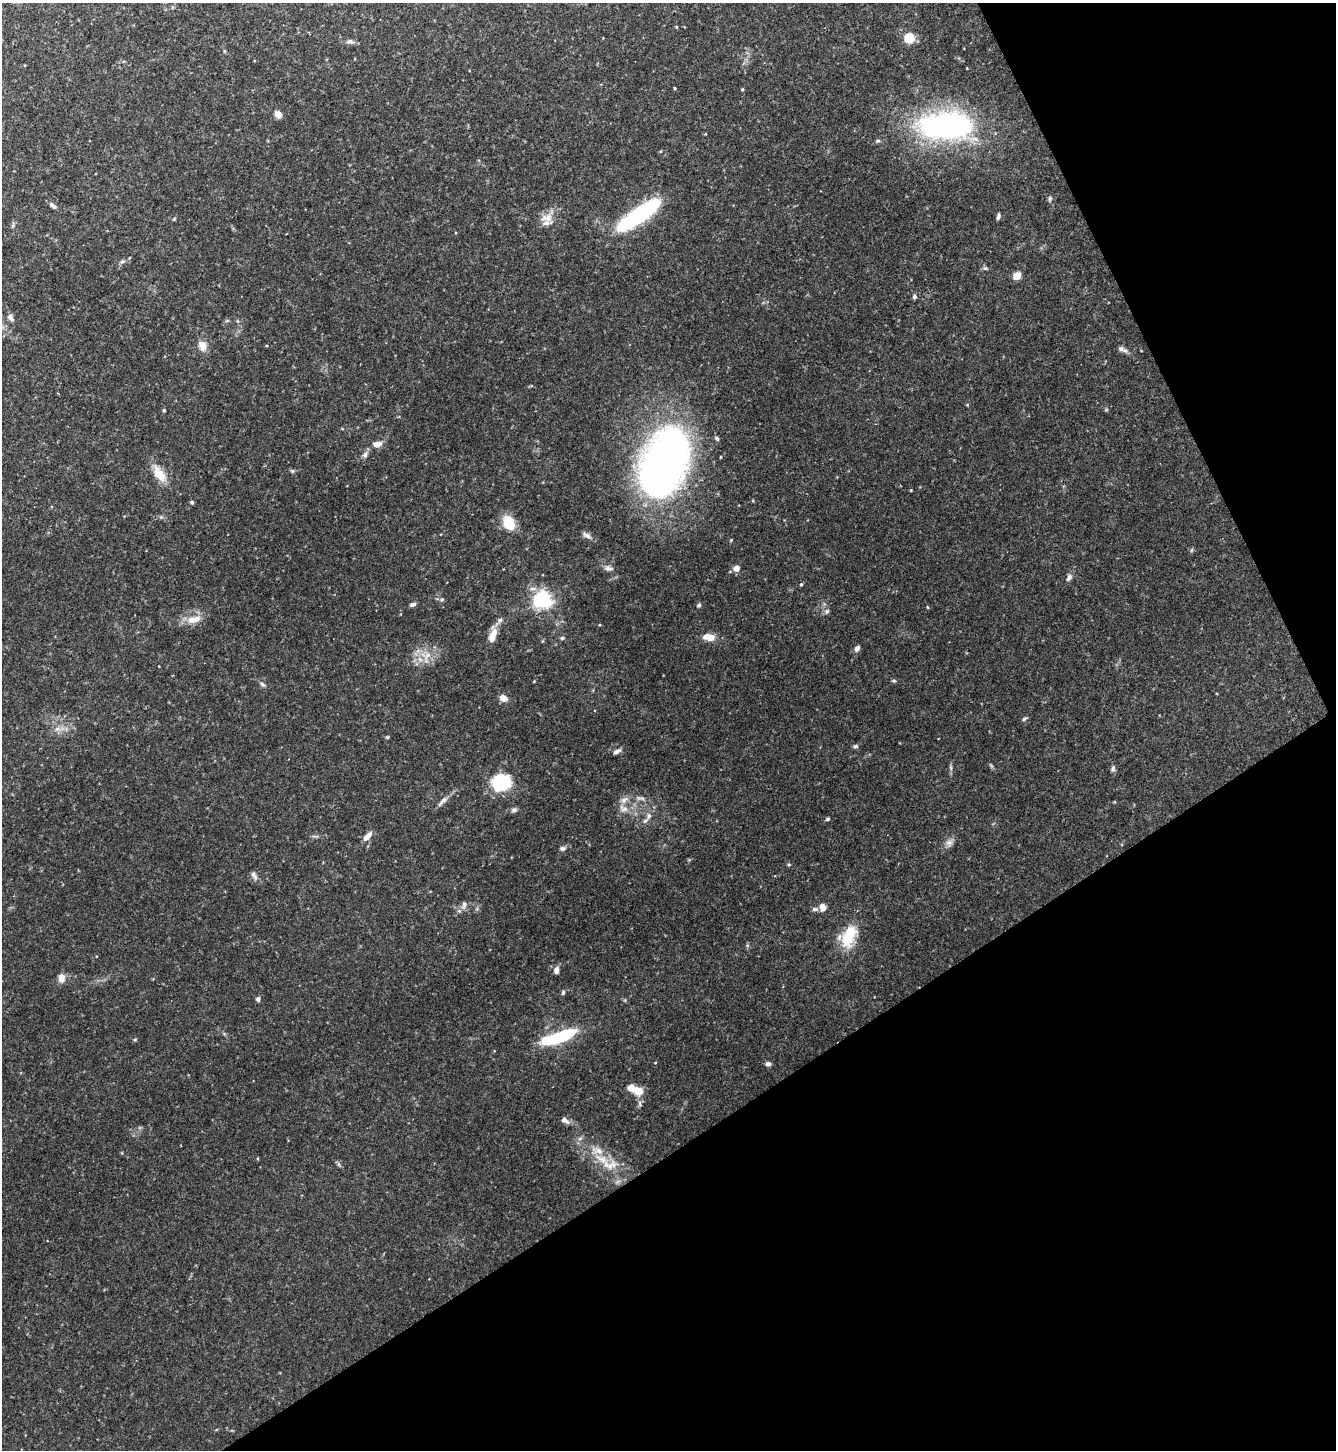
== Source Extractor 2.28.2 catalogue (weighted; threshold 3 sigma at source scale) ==
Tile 12 of 4 x 4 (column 4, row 3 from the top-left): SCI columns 4160-5493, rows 1449-2896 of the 5786 x 5793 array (HDU 1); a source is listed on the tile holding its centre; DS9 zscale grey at full resolution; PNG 1338 x 1452 px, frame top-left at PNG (2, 3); no overlay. Shown black and unused: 28% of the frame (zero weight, under 2 of 3 exposures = <1% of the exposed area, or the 3 px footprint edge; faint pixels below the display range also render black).
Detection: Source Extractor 2.28.2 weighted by HDU 2 'WHT'; one run over the whole footprint, this tile lists its part. Background 0.113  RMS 0.0063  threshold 0.0283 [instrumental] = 3 sigma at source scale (4.5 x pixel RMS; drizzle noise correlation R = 1.50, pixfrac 1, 0.05/0.05 arcsec/px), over >= 5 px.
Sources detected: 81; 3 inside a brighter object's white glare — not listed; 4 inside a brighter listed object's ellipse — not listed separately; the other 74 listed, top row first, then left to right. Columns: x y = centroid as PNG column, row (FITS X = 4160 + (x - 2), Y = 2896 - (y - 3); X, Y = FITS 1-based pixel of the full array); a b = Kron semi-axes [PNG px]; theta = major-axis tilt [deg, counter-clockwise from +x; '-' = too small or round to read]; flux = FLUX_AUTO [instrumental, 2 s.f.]
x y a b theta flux
910 38 5 5 - 35
350 42 9 4 8 1.3
675 88 3 3 - 0.59
742 89 3 3 - 0.65
278 114 6 5 - 6
951 125 61 36 -1 95
878 141 5 4 - 0.85
52 205 11 5 -40 1.6
639 215 48 12 34 68
998 216 8 4 71 1.2
547 218 17 11 13 5.9
122 262 6 4 20 0.94
1017 276 7 6 - 6.1
914 296 6 5 - 1.1
11 318 10 5 -58 2
203 346 13 10 -77 4.2
1122 349 13 5 -22 2.1
164 410 3 3 - 0.73
717 438 5 4 - 0.9
377 444 11 7 6 3.2
365 455 7 6 - 1.7
664 463 69 37 66 290
159 474 23 12 -54 8.6
192 502 4 4 - 0.96
509 523 8 6 -60 22
587 535 11 6 -27 2.2
609 568 11 6 -19 2
736 568 4 4 - 7.3
1069 577 10 6 57 1.9
801 584 4 4 - 0.66
542 600 6 6 - 210
413 604 8 4 20 1.4
699 605 6 4 16 0.9
827 611 6 4 45 0.98
193 619 21 9 13 6.6
500 620 6 5 - 1.3
493 635 17 7 71 6.6
709 637 10 6 -7 8.5
562 638 5 5 - 0.77
857 648 6 5 - 2.5
428 655 7 6 - 2.4
894 681 6 3 -19 0.67
262 684 8 4 -36 1.1
504 698 6 5 - 5.8
1024 719 6 4 30 0.9
855 746 7 4 19 0.92
617 752 9 4 35 1.9
1113 768 9 5 77 1.2
501 783 20 16 12 27
444 800 9 5 28 1.9
624 800 11 6 34 2.7
624 809 8 6 21 2.3
514 810 7 5 20 1.3
649 816 8 6 87 1.9
828 819 5 4 - 0.81
367 836 12 5 44 3.8
949 842 10 6 5 2.2
562 848 7 6 - 1.3
789 864 5 3 - 0.57
254 875 12 5 -59 1.8
464 905 10 5 72 1.7
822 907 9 7 -78 3.6
815 909 8 6 13 1.3
848 937 27 18 87 15
556 970 7 5 84 3
62 977 11 8 -83 3.5
563 992 6 5 - 0.78
258 999 6 5 - 1.4
563 1035 30 10 25 31
655 1063 4 3 - 0.41
768 1064 6 5 - 1.7
638 1091 13 9 -27 6.4
565 1120 10 6 -34 2.5
601 1159 20 7 -24 7.6